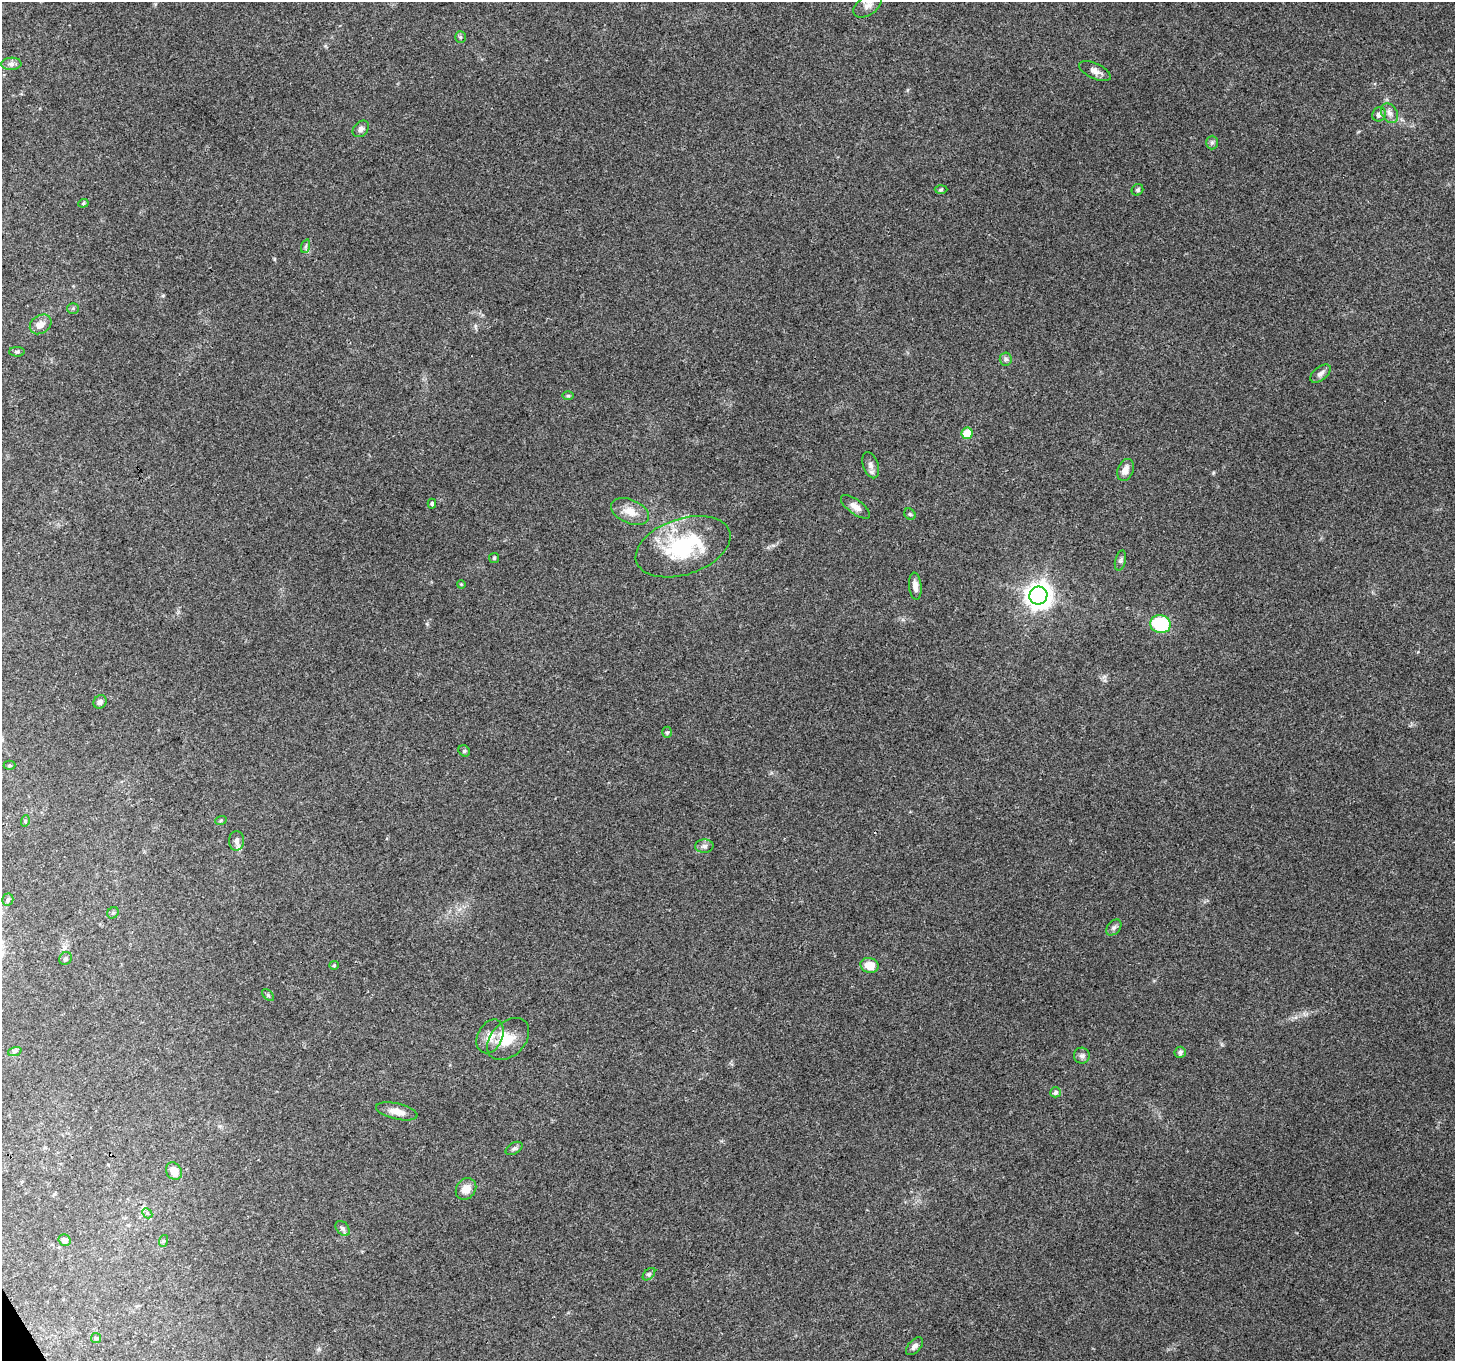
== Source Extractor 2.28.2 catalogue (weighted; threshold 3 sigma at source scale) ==
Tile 7 of 4 x 4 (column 3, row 2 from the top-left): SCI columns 2908-4360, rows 2824-4182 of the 5817 x 5710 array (HDU 1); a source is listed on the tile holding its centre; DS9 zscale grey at full resolution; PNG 1457 x 1363 px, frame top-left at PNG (2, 2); each listed source drawn as its Kron ellipse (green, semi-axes under 4 px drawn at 4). Shown black and unused: <1% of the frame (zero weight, under 3 of 4 exposures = <1% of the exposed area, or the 3 px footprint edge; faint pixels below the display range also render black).
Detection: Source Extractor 2.28.2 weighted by HDU 2 'WHT'; one run over the whole footprint, this tile lists its part. Background 0.146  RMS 0.0063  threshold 0.0285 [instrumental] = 3 sigma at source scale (4.5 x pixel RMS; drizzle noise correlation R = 1.50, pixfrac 1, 0.0396/0.0396 arcsec/px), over >= 5 px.
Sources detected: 65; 1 inside a brighter listed object's ellipse — not listed separately; the other 64 listed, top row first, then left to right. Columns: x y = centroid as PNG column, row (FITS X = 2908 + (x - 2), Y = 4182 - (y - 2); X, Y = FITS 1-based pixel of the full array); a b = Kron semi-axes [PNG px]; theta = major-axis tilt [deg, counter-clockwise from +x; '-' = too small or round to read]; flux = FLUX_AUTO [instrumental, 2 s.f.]
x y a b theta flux
868 5 16 9 36 4.5
460 37 6 5 - 0.99
11 64 10 6 3 2.3
1095 71 17 8 -25 3.6
1390 113 10 7 -58 3.1
1379 114 7 6 - 2.8
361 129 9 7 45 2.2
1212 142 7 6 - 1.5
941 190 6 4 2 0.76
1137 190 6 5 - 1.2
83 203 5 4 - 0.82
306 246 7 4 71 1.2
73 308 6 5 - 0.87
41 324 12 9 35 4.8
17 352 8 4 -2 1.1
1006 359 6 6 - 1.5
1320 373 12 6 39 2.6
568 396 6 4 0 0.79
967 433 6 5 - 15
871 465 13 7 -71 3.1
1125 470 11 7 69 4.3
432 504 5 4 - 0.96
855 507 17 7 -36 4.6
630 512 20 11 -24 8.3
910 514 6 5 - 0.98
683 547 49 28 18 56
494 558 5 5 - 0.83
1120 560 10 5 75 1.6
461 584 4 3 - 0.51
915 586 13 6 -85 3.4
1038 595 9 9 - 650
1160 624 10 9 - 40
100 702 7 6 - 2.1
667 732 5 5 - 1.1
464 751 6 5 - 0.99
9 765 6 4 0 0.89
221 820 6 4 20 0.73
25 821 6 3 73 0.69
236 841 10 7 89 2.8
704 846 9 6 2 2.1
8 899 6 5 - 1.5
113 913 6 5 - 1
1114 928 9 6 48 1.8
65 959 7 6 - 1.2
334 965 5 4 - 0.8
870 965 9 7 -16 8.6
268 995 7 4 -46 0.95
490 1036 18 12 64 7.6
508 1039 24 17 46 13
15 1051 7 4 19 1.3
1180 1052 6 5 - 2
1082 1056 8 8 - 2
1055 1092 5 5 - 1.7
397 1111 21 8 -13 6.3
514 1148 9 5 31 1.6
174 1171 9 7 -56 6.3
466 1189 11 9 51 6.1
147 1213 6 4 -47 1.1
343 1228 8 6 -50 1.7
64 1240 6 5 - 3.6
163 1241 6 4 71 0.96
649 1274 7 4 45 1.1
96 1338 5 5 - 0.92
914 1346 11 6 48 2.3